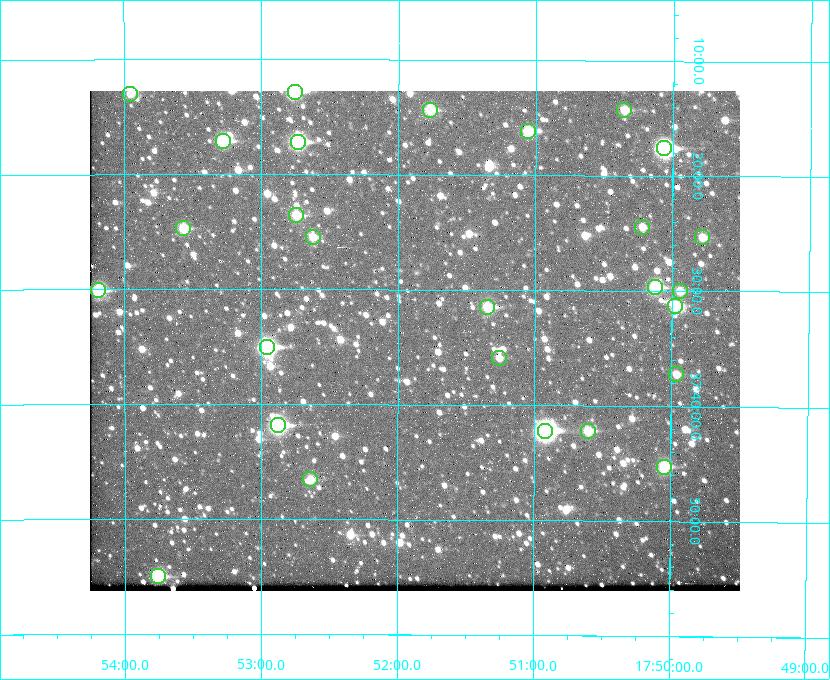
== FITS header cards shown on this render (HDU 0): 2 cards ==
NAXIS1  =                  650 / Width of table row in bytes
NAXIS2  =                  500 / Number of rows in table

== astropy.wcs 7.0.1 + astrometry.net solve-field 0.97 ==
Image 650 x 500 px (HDU 0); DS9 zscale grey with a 90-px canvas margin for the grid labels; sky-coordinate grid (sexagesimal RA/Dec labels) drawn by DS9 from the SOLVED WCS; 27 Tycho-2 reference stars matched to detected sources circled (green)
Header WCS: none
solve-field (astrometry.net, Tycho-2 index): SOLVED blind (the file carries no WCS)
Solved WCS: RA---TAN-SIP/DEC--TAN-SIP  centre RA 17:51:53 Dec +37:34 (267.97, +37.57 deg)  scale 5.22 arcsec/px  FOV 56.5' x 43.5'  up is +180 deg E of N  parity flipped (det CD > 0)
(file carries no celestial WCS; the grid is the blind solution)
Tycho-2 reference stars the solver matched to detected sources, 27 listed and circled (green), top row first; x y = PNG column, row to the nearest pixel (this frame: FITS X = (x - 90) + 1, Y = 500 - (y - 91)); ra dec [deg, ICRS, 3 dp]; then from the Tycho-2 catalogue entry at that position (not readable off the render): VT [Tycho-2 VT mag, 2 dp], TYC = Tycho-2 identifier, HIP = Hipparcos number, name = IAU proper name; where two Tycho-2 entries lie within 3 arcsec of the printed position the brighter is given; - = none
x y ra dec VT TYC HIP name
295 92 268.189 +37.213 9.71 2620-542-1 - -
130 94 268.489 +37.217 11.29 2620-732-1 - -
430 110 267.943 +37.240 10.39 2620-505-1 - -
624 110 267.589 +37.238 11.09 2619-212-1 - -
528 131 267.764 +37.270 10.17 2620-784-1 - -
223 141 268.319 +37.285 9.88 2620-536-1 - -
298 142 268.183 +37.286 8.98 2620-786-1 87506 -
664 148 267.517 +37.293 8.96 2619-379-1 - -
296 215 268.186 +37.393 10.44 2620-175-1 - -
642 227 267.555 +37.408 11.50 2619-358-1 - -
183 228 268.392 +37.412 10.60 2620-800-1 - -
313 237 268.156 +37.424 11.25 2620-712-1 - -
702 237 267.445 +37.422 11.17 2619-451-1 - -
655 287 267.531 +37.495 10.07 2619-274-1 - -
98 290 268.547 +37.501 9.83 3089-1021-1 - -
680 291 267.485 +37.500 11.33 2619-40-1 - -
675 306 267.494 +37.522 10.35 3088-270-1 - -
487 307 267.836 +37.525 9.96 3089-889-1 - -
267 347 268.239 +37.584 8.64 3089-755-1 - -
499 358 267.815 +37.598 11.54 3089-1081-1 - -
676 374 267.491 +37.621 11.40 3088-1284-1 - -
278 425 268.219 +37.697 8.93 3089-671-1 - -
545 431 267.730 +37.705 8.13 3089-1203-1 87349 -
588 431 267.652 +37.703 11.04 3089-693-1 - -
664 467 267.512 +37.755 10.10 3089-2332-1 - -
310 479 268.159 +37.775 11.22 3089-2245-1 - -
158 576 268.439 +37.916 9.61 3089-2268-1 - -